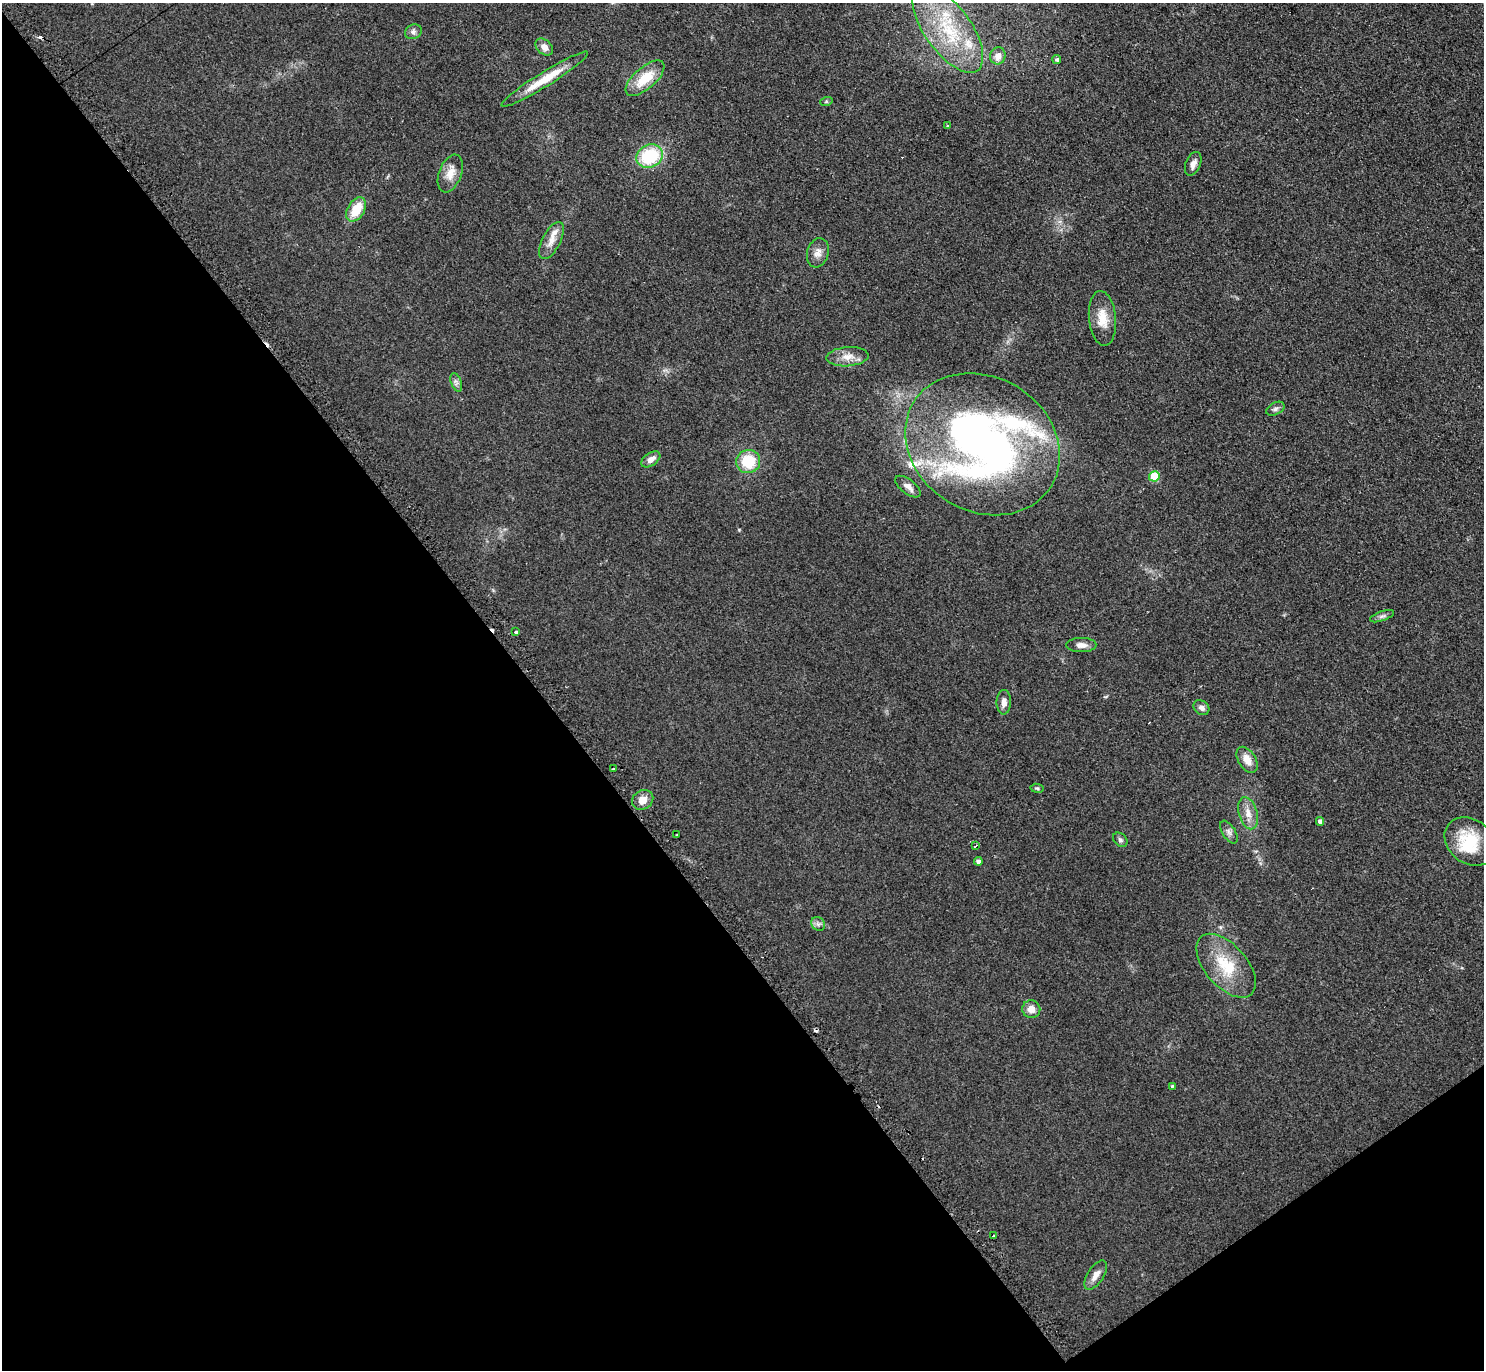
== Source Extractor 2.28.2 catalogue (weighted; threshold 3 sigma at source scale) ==
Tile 14 of 4 x 4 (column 2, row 4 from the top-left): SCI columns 1489-2970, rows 160-1527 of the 5950 x 5938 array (HDU 1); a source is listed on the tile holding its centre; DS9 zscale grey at full resolution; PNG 1486 x 1372 px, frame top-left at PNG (2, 3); each listed source drawn as its Kron ellipse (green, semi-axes under 4 px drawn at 4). Shown black and unused: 39% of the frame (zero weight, under 2 of 3 exposures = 2% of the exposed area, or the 3 px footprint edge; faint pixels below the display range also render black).
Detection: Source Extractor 2.28.2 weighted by HDU 2 'WHT'; one run over the whole footprint, this tile lists its part. Background 0.0961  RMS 0.012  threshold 0.0518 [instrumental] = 3 sigma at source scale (4.5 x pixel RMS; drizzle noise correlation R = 1.50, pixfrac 1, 0.05/0.05 arcsec/px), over >= 5 px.
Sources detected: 56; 5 cosmic-ray / hot-pixel residue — neither listed nor drawn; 4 inside a brighter listed object's ellipse — not listed separately; the other 47 listed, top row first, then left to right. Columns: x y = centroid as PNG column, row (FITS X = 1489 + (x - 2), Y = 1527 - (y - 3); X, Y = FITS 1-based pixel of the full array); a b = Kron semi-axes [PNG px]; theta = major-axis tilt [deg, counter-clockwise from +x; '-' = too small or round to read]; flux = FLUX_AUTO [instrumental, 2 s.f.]
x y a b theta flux
948 29 51 23 -54 94
413 32 8 7 - 3.7
544 47 10 7 -42 7.3
998 56 8 7 - 10
1057 60 4 4 - 2.6
645 78 24 11 41 31
545 79 50 7 32 30
826 102 6 4 19 1.6
948 125 3 3 - 2.2
650 156 13 11 27 64
1193 164 12 7 67 7.2
450 173 20 11 69 14
356 209 13 8 58 29
551 240 20 9 63 13
818 253 15 10 74 9.2
1102 318 27 13 -85 22
847 357 21 9 4 13
456 382 9 5 -70 3.8
1275 409 10 6 27 3.4
982 444 81 67 -31 650
651 459 11 6 35 8.2
748 461 12 11 - 39
1154 476 5 5 - 45
908 487 15 7 -38 7.4
1382 616 13 4 19 3.7
516 632 3 3 - 5.7
1081 645 15 7 0 7.7
1004 702 12 7 89 6.9
1201 708 9 7 -39 5.5
1247 760 14 8 -58 13
614 768 4 3 - 9.9
1037 788 6 4 -8 1.7
643 800 11 9 33 11
1248 813 16 9 -75 11
1320 821 4 4 - 4.8
1229 832 13 6 -58 4.8
677 835 2 2 - 1.2
1120 840 8 6 -45 3
1470 842 28 22 -39 46
975 846 4 2 - 2.2
978 861 4 4 - 4.9
818 924 7 6 - 3.7
1226 966 38 21 -49 51
1031 1009 9 9 - 8.7
1172 1086 4 4 - 1.6
993 1236 3 3 - 19
1096 1275 17 8 57 9.2